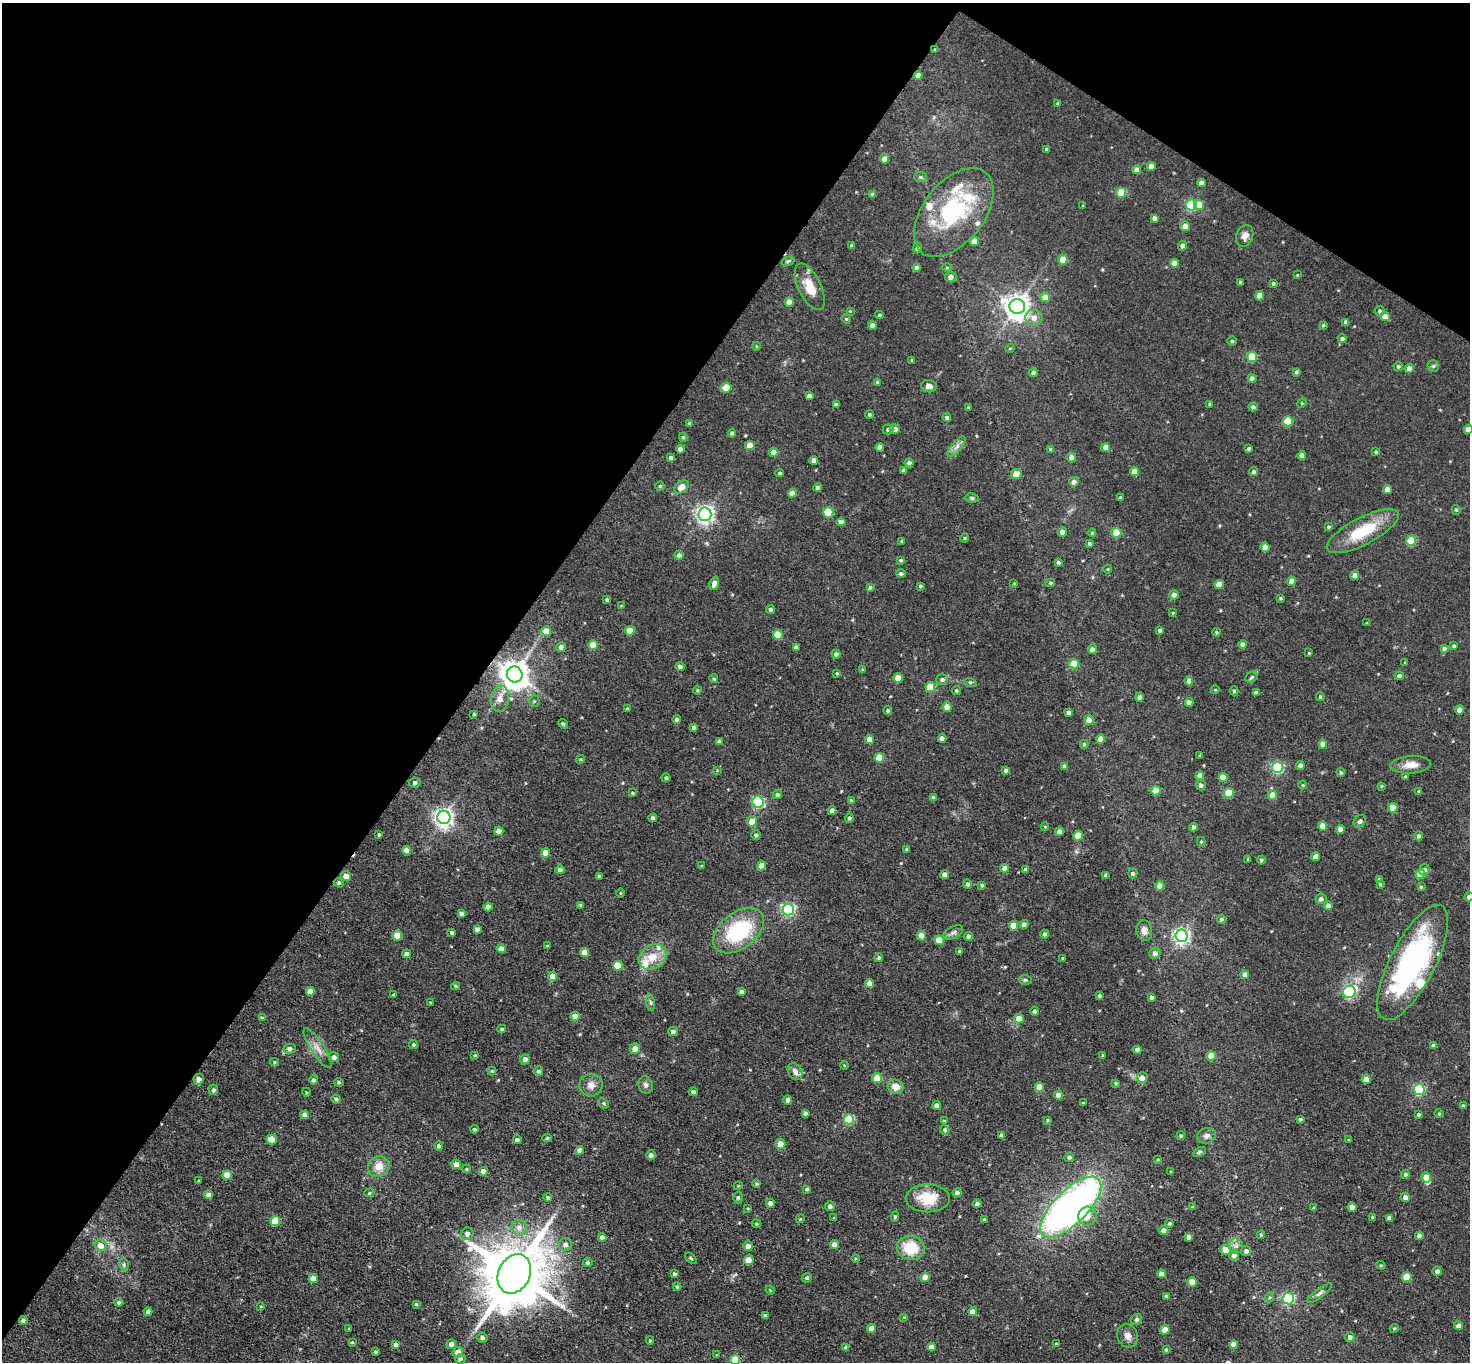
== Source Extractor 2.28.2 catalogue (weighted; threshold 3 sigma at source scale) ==
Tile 2 of 4 x 4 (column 2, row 1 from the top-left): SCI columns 1469-2936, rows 4370-5729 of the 5872 x 5879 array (HDU 1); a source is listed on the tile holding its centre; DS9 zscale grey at full resolution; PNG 1472 x 1364 px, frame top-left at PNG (2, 3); each listed source drawn as its Kron ellipse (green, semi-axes under 4 px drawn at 4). Shown black and unused: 37% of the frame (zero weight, under 3 of 5 exposures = <1% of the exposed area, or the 3 px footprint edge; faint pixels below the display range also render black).
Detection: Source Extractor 2.28.2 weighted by HDU 2 'WHT'; one run over the whole footprint, this tile lists its part. Background 0.0516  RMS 0.007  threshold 0.0314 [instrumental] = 3 sigma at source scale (4.5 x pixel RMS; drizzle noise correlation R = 1.50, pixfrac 1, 0.05/0.05 arcsec/px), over >= 5 px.
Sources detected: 493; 2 inside a brighter object's white glare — neither listed nor drawn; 12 inside a brighter listed object's ellipse — not listed separately; the other 479 listed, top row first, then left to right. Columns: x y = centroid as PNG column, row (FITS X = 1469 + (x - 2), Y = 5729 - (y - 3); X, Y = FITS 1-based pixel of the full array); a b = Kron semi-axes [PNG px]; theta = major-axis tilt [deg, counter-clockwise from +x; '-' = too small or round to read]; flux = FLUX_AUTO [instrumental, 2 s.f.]
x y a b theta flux
935 50 3 3 - 0.99
918 75 4 4 - 3.7
1058 103 3 3 - 0.81
1047 149 3 3 - 1.3
884 159 4 4 - 5.6
1151 166 4 4 - 4.9
1137 170 4 4 - 4.2
921 177 6 5 - 1.2
1202 183 4 4 - 4.4
1121 193 5 5 - 23
873 195 4 4 - 2.6
1083 205 4 2 - 0.47
1191 205 5 5 - 64
1199 205 5 5 - 8.7
954 213 51 30 52 67
1154 218 4 4 - 3.1
1185 226 5 4 - 5.8
1245 236 11 8 70 4.1
974 241 4 4 - 7.2
852 246 4 4 - 1.6
1182 246 5 4 - 3.1
917 248 5 4 - 2
1063 260 5 4 - 14
788 261 7 4 18 1.1
1174 263 4 4 - 5.5
917 268 4 4 - 2.9
947 268 5 3 - 0.83
1297 275 3 3 - 0.53
951 277 5 5 - 3.5
1240 282 3 3 - 1.2
1273 283 4 4 - 1.1
810 287 25 11 -64 14
1260 296 4 4 - 9.3
1045 297 5 5 - 5.9
789 302 4 4 - 7.2
1017 306 7 7 - 670
850 311 3 3 - 0.54
1380 311 5 5 - 1.3
879 315 4 3 - 1.2
1385 317 4 4 - 6.5
1034 318 8 7 - 4.8
846 319 5 4 - 0.83
1346 322 4 4 - 2.9
873 325 4 4 - 4
1323 325 4 4 - 0.98
1342 339 5 4 - 1.8
1232 341 4 4 - 0.97
756 346 4 3 - 0.58
1010 348 4 3 - 0.57
1252 357 5 5 - 19
912 360 3 3 - 0.83
1398 366 4 4 - 1.2
1433 366 6 6 - 1.3
1409 369 4 4 - 6.1
1296 372 4 3 - 1.2
1033 373 4 4 - 1.7
1252 378 4 4 - 2.2
877 382 4 4 - 0.83
929 386 8 6 -6 3.1
726 388 5 5 - 14
809 396 4 4 - 2.2
1302 403 5 4 - 0.73
1210 404 4 3 - 0.98
836 405 4 3 - 1.8
968 407 3 3 - 0.72
1253 407 4 4 - 1.9
869 415 4 4 - 1.1
947 417 4 4 - 1.7
1288 421 5 5 - 28
689 423 4 3 - 0.69
888 429 5 5 - 1.8
895 429 5 5 - 4.2
1468 429 4 4 - 6.8
732 433 4 4 - 1.5
683 437 4 4 - 1.1
750 445 5 4 - 11
957 446 12 5 50 3.3
880 447 4 4 - 5.5
1106 447 4 4 - 6.8
1249 448 3 3 - 1.5
680 449 4 4 - 4
1050 449 4 4 - 1.1
774 452 4 4 - 5.1
1376 452 3 3 - 1.2
1302 455 4 4 - 4.2
1071 457 5 5 - 4.2
671 458 4 4 - 2.9
814 460 4 4 - 3.8
909 463 4 4 - 2.6
904 470 4 4 - 2.6
1135 472 4 4 - 8.9
1253 472 4 4 - 1.6
780 473 4 3 - 1.2
1016 474 5 5 - 6.9
1074 482 5 4 - 3.3
660 486 4 4 - 0.9
682 487 8 5 38 6.7
818 487 4 4 - 2.7
1387 490 4 4 - 6.5
792 493 4 4 - 5.4
1120 497 3 3 - 0.89
972 498 6 4 -10 1.2
1456 510 5 4 - 0.98
828 512 5 5 - 34
705 514 7 6 - 300
841 522 4 4 - 4.5
1328 527 4 3 - 0.95
1363 531 40 13 27 30
1062 532 5 4 - 4.2
1092 533 4 3 - 0.76
1116 533 5 5 - 22
965 538 5 3 - 0.67
902 541 3 3 - 0.99
1411 541 5 5 - 28
1090 543 3 3 - 1.6
1265 547 4 4 - 7.2
679 555 4 4 - 2.5
901 560 3 3 - 1.1
1058 562 4 3 - 1.5
1108 569 4 3 - 0.59
901 573 4 4 - 1.4
1355 575 4 4 - 6.2
1292 581 4 4 - 5.7
714 583 7 4 69 4.5
1050 583 5 4 - 0.99
1014 584 4 3 - 0.59
1219 584 4 4 - 10
920 586 3 3 - 1.1
870 587 4 4 - 1.5
1174 595 4 4 - 3.2
1281 598 3 3 - 0.85
607 600 3 3 - 1.1
621 606 2 2 - 0.48
770 609 4 3 - 1.5
1173 613 4 3 - 0.65
1367 623 3 3 - 0.56
1160 630 4 3 - 1.6
546 631 5 5 - 7.6
630 631 5 4 - 13
1216 632 4 3 - 0.88
778 635 5 5 - 19
593 645 5 5 - 14
1243 645 4 4 - 4.7
1454 646 4 3 - 1.2
561 647 5 5 - 2.7
796 647 4 4 - 2
1444 648 4 3 - 1.8
1092 649 4 4 - 3.1
1309 653 3 3 - 0.75
836 654 4 4 - 2.3
1405 663 4 3 - 0.62
1074 664 5 5 - 15
680 667 4 4 - 2.9
863 670 3 3 - 0.7
837 673 4 3 - 0.93
515 674 8 8 - 1000
1399 676 4 4 - 2.5
1252 677 6 5 - 1.3
898 678 5 4 - 11
714 679 4 4 - 0.99
942 680 6 5 - 2
1189 681 4 4 - 5
970 682 6 4 -18 0.96
930 687 5 5 - 21
697 690 4 3 - 0.79
1215 690 4 3 - 0.52
956 691 4 4 - 0.98
1234 691 4 4 - 0.92
1256 693 4 4 - 2.3
1140 697 4 4 - 2.4
1320 697 4 3 - 0.99
500 699 13 9 81 6.4
534 701 5 5 - 1.1
1189 702 4 4 - 4.5
947 707 4 4 - 9
627 708 3 3 - 0.63
888 710 4 4 - 1.2
1460 710 4 4 - 6.5
1069 713 4 4 - 4.5
474 714 3 3 - 0.79
677 720 4 4 - 1.9
1089 720 5 4 - 6.8
563 724 5 4 - 0.94
694 727 4 4 - 1.8
869 739 4 4 - 5.1
942 739 4 4 - 5.4
1101 739 4 4 - 5.3
720 741 4 4 - 2.9
1084 744 4 4 - 1.1
1323 744 4 4 - 6
1200 756 3 3 - 0.93
879 758 5 5 - 17
581 759 4 3 - 0.69
1300 765 4 4 - 2.5
1411 765 20 8 4 7.8
1064 766 4 3 - 1.7
1278 768 5 5 - 87
1006 770 4 4 - 1.6
717 771 4 2 - 0.44
1341 772 5 4 - 1
1200 776 4 4 - 6.2
1405 776 4 3 - 0.67
1223 777 4 4 - 11
666 778 4 4 - 1.3
415 783 6 5 - 1.9
1201 785 5 5 - 2.4
1303 785 4 4 - 0.67
1382 786 3 3 - 0.68
1156 791 5 4 - 10
1419 791 3 3 - 0.8
633 793 4 3 - 0.69
1229 793 5 5 - 24
778 795 4 4 - 1.7
1272 795 5 4 - 7.2
934 798 4 4 - 2.7
851 801 4 4 - 1.3
758 802 6 5 - 76
1393 808 5 4 - 15
832 811 4 4 - 4.1
444 817 6 6 - 370
653 818 4 4 - 2
849 818 4 4 - 1.6
752 821 5 5 - 7.1
1360 821 7 5 47 1.6
1323 826 4 4 - 10
1045 827 4 3 - 0.56
1193 827 4 4 - 1.9
1340 829 4 4 - 5.3
499 831 4 4 - 7.7
1059 832 4 4 - 5.1
379 835 3 3 - 0.85
756 835 5 4 - 1.6
1078 836 5 4 - 15
1419 836 4 4 - 1.8
1201 842 4 4 - 0.79
907 849 3 3 - 1.3
406 850 4 4 - 6
545 853 4 4 - 8.8
1316 857 4 4 - 6.2
1248 859 4 3 - 0.61
1261 860 4 4 - 1.3
702 866 4 3 - 0.59
762 866 4 4 - 10
1005 868 4 4 - 3.5
1026 869 4 4 - 1.7
560 870 4 4 - 3.3
1424 870 6 5 - 1.8
1133 874 4 4 - 1.4
1420 874 5 4 - 18
945 875 4 4 - 3.8
1106 875 4 4 - 2.7
346 876 5 5 - 5.7
599 876 3 3 - 0.74
1379 879 4 3 - 1.5
339 883 5 4 - 1.4
968 884 5 4 - 1.5
1380 884 4 3 - 0.89
982 885 3 3 - 1
1160 886 4 4 - 8.2
1421 887 4 4 - 0.82
621 893 4 3 - 0.63
1469 897 5 4 - 2.1
1321 899 5 5 - 2.2
581 905 4 4 - 1.1
1328 906 4 4 - 4.2
488 907 4 4 - 4.1
788 910 6 5 - 120
461 914 4 4 - 2.6
1222 919 5 4 - 1.5
1024 924 4 4 - 3.3
1014 926 5 4 - 11
477 929 4 4 - 2.6
738 931 29 18 38 57
1144 931 10 7 -82 4.9
953 932 10 6 28 2.4
452 933 4 3 - 1.9
1045 934 4 4 - 1.7
921 935 5 4 - 7.7
397 936 5 5 - 15
968 936 4 4 - 2.5
1181 936 6 6 - 220
939 940 5 4 - 14
547 946 3 3 - 0.8
501 949 4 4 - 5.9
960 951 4 4 - 1.1
585 952 4 4 - 8.8
1155 953 5 5 - 3.3
407 954 4 4 - 2.9
652 957 14 12 34 12
879 958 4 4 - 1.4
1063 958 3 3 - 0.62
1413 962 64 22 63 150
618 966 5 5 - 20
1245 975 4 4 - 5.7
553 976 5 4 - 8.1
1025 980 6 5 - 1.3
869 984 4 4 - 6
456 986 4 4 - 0.88
310 991 4 4 - 5.4
741 992 4 4 - 2.9
1349 992 6 6 - 76
394 995 4 3 - 0.87
1099 996 4 4 - 1.2
1152 997 4 3 - 2.1
430 1002 3 2 - 0.66
650 1003 8 4 -81 1.3
1035 1011 4 4 - 1.6
575 1016 4 4 - 7.1
262 1018 4 4 - 1
1019 1019 5 4 - 10
502 1029 4 3 - 0.9
673 1031 5 4 - 2.5
414 1045 4 4 - 1.1
1434 1046 4 4 - 3
317 1048 23 6 -57 6.4
290 1049 6 5 - 2.8
635 1049 5 5 - 5
1137 1050 4 4 - 3.5
475 1055 3 3 - 0.75
1103 1056 3 3 - 1.2
1211 1056 4 4 - 12
334 1057 5 5 - 3.1
525 1059 5 4 - 3.5
274 1062 4 4 - 0.91
844 1065 4 3 - 0.61
492 1071 4 4 - 0.89
539 1071 5 4 - 1.8
795 1072 9 6 -57 3.7
877 1078 5 5 - 14
1142 1078 5 5 - 4.6
199 1079 5 5 - 3
313 1080 4 4 - 1.8
1366 1080 4 4 - 11
339 1082 5 4 - 0.98
1116 1083 4 3 - 0.77
591 1085 11 11 - 4.9
646 1085 8 7 - 2.3
896 1087 8 6 -25 6.4
1039 1087 5 4 - 9.1
1419 1089 5 5 - 70
213 1090 5 4 - 1.8
306 1092 4 3 - 0.64
693 1092 4 4 - 2.5
1059 1095 4 4 - 5.7
336 1099 5 4 - 1.5
788 1100 4 4 - 3.3
604 1103 5 4 - 0.92
1083 1103 3 2 - 0.62
937 1106 4 4 - 3.4
1463 1106 4 3 - 1.4
805 1113 4 3 - 1.8
1439 1113 4 4 - 0.83
1418 1114 4 4 - 1.1
304 1115 4 4 - 3.3
849 1119 5 5 - 46
1300 1119 4 3 - 1.1
1048 1120 4 3 - 0.72
944 1121 4 4 - 0.97
475 1129 4 3 - 1
945 1130 5 4 - 1.3
1001 1136 4 3 - 2.3
1181 1136 4 4 - 0.85
1207 1136 9 7 17 2.9
547 1138 5 4 - 0.95
272 1139 5 5 - 17
517 1140 4 4 - 1.8
1348 1140 4 2 - 0.56
780 1144 5 5 - 8.3
439 1146 4 4 - 1.7
580 1150 4 4 - 4.5
1200 1152 7 4 27 1.1
651 1155 5 4 - 3
1069 1157 5 4 - 1.8
1158 1159 4 4 - 0.79
456 1164 5 4 - 6.2
379 1166 11 10 - 8.2
466 1169 4 4 - 0.74
483 1171 4 4 - 5.7
1171 1172 3 3 - 0.87
1405 1174 4 4 - 1.6
227 1175 5 4 - 9.7
1426 1177 5 5 - 9.6
199 1181 3 3 - 1.2
757 1184 4 4 - 0.89
738 1186 4 3 - 0.67
807 1189 4 3 - 1.5
369 1193 5 4 - 1.1
957 1193 4 4 - 2.9
209 1195 4 4 - 4.7
548 1197 4 4 - 1.3
1405 1197 5 4 - 3.5
738 1198 6 4 -88 1.4
928 1198 22 14 0 19
770 1203 4 4 - 3.2
977 1204 4 4 - 2.1
830 1206 5 5 - 2.3
1071 1207 40 16 45 350
1192 1207 4 3 - 0.59
1352 1207 4 4 - 6.7
1314 1208 4 4 - 1.2
748 1209 4 3 - 0.66
895 1216 5 4 - 1.1
1087 1216 9 9 - 7.7
1373 1217 4 4 - 0.91
834 1218 3 3 - 0.79
1389 1218 4 4 - 2.6
800 1219 4 3 - 0.69
984 1220 3 3 - 1.2
275 1221 5 5 - 20
1169 1223 4 4 - 1.1
756 1224 5 4 - 0.8
519 1228 8 7 - 4
1164 1230 4 4 - 4.1
467 1234 6 6 - 3.5
1261 1235 4 3 - 0.95
1419 1236 4 4 - 2.6
602 1237 4 4 - 2.7
1189 1237 4 4 - 3.2
565 1244 6 6 - 2.9
101 1245 6 5 - 6.5
835 1245 4 4 - 6.3
748 1246 5 4 - 5
1236 1246 8 6 89 2.6
911 1248 14 12 -9 23
1225 1250 5 5 - 8.8
1246 1251 5 5 - 2.6
1234 1255 5 4 - 3.1
691 1258 7 2 -45 0.7
856 1258 4 3 - 0.66
749 1260 5 4 - 16
588 1262 5 4 - 1.4
124 1265 6 4 -80 1.2
1381 1265 4 4 - 0.85
1437 1271 4 4 - 2.5
514 1274 20 16 64 5600
674 1274 4 3 - 1.4
1161 1274 4 4 - 5.2
925 1277 5 4 - 6.5
1407 1277 5 5 - 19
807 1278 5 4 - 1.4
313 1279 4 4 - 10
1192 1282 4 4 - 9.6
677 1287 4 4 - 0.99
770 1290 5 3 - 0.64
1320 1293 15 4 37 2.4
1166 1297 4 4 - 1.9
1270 1297 5 3 - 0.85
1288 1299 5 5 - 89
119 1302 4 4 - 1.6
416 1304 4 4 - 0.98
261 1306 3 3 - 0.64
148 1312 4 4 - 2.3
973 1312 4 4 - 7.1
765 1315 4 3 - 1.6
904 1317 4 3 - 0.67
1137 1319 6 5 - 1.5
23 1320 4 4 - 2.1
1458 1326 4 4 - 4.5
871 1328 4 4 - 5.9
1394 1328 5 4 - 0.92
349 1329 4 3 - 0.73
1165 1330 5 4 - 11
1127 1336 12 10 -70 4.3
1350 1337 5 5 - 2.5
482 1338 5 5 - 2.5
650 1341 4 3 - 0.93
352 1342 4 3 - 0.83
451 1344 5 4 - 3.7
1056 1344 4 4 - 1.2
1234 1344 4 4 - 6.7
396 1345 4 4 - 2.8
931 1347 4 4 - 4.6
846 1348 4 4 - 1.5
1166 1350 3 3 - 1.1
375 1352 4 3 - 1.4
458 1352 5 5 - 6
717 1355 4 3 - 0.57
460 1359 5 5 - 2.2
735 1360 5 5 - 23
Overlapping masked pixels (flux is a lower limit): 1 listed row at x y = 918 75
Isophote crosses this tile's border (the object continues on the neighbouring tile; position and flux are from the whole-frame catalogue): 3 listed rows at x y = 1468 429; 1469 897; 735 1360